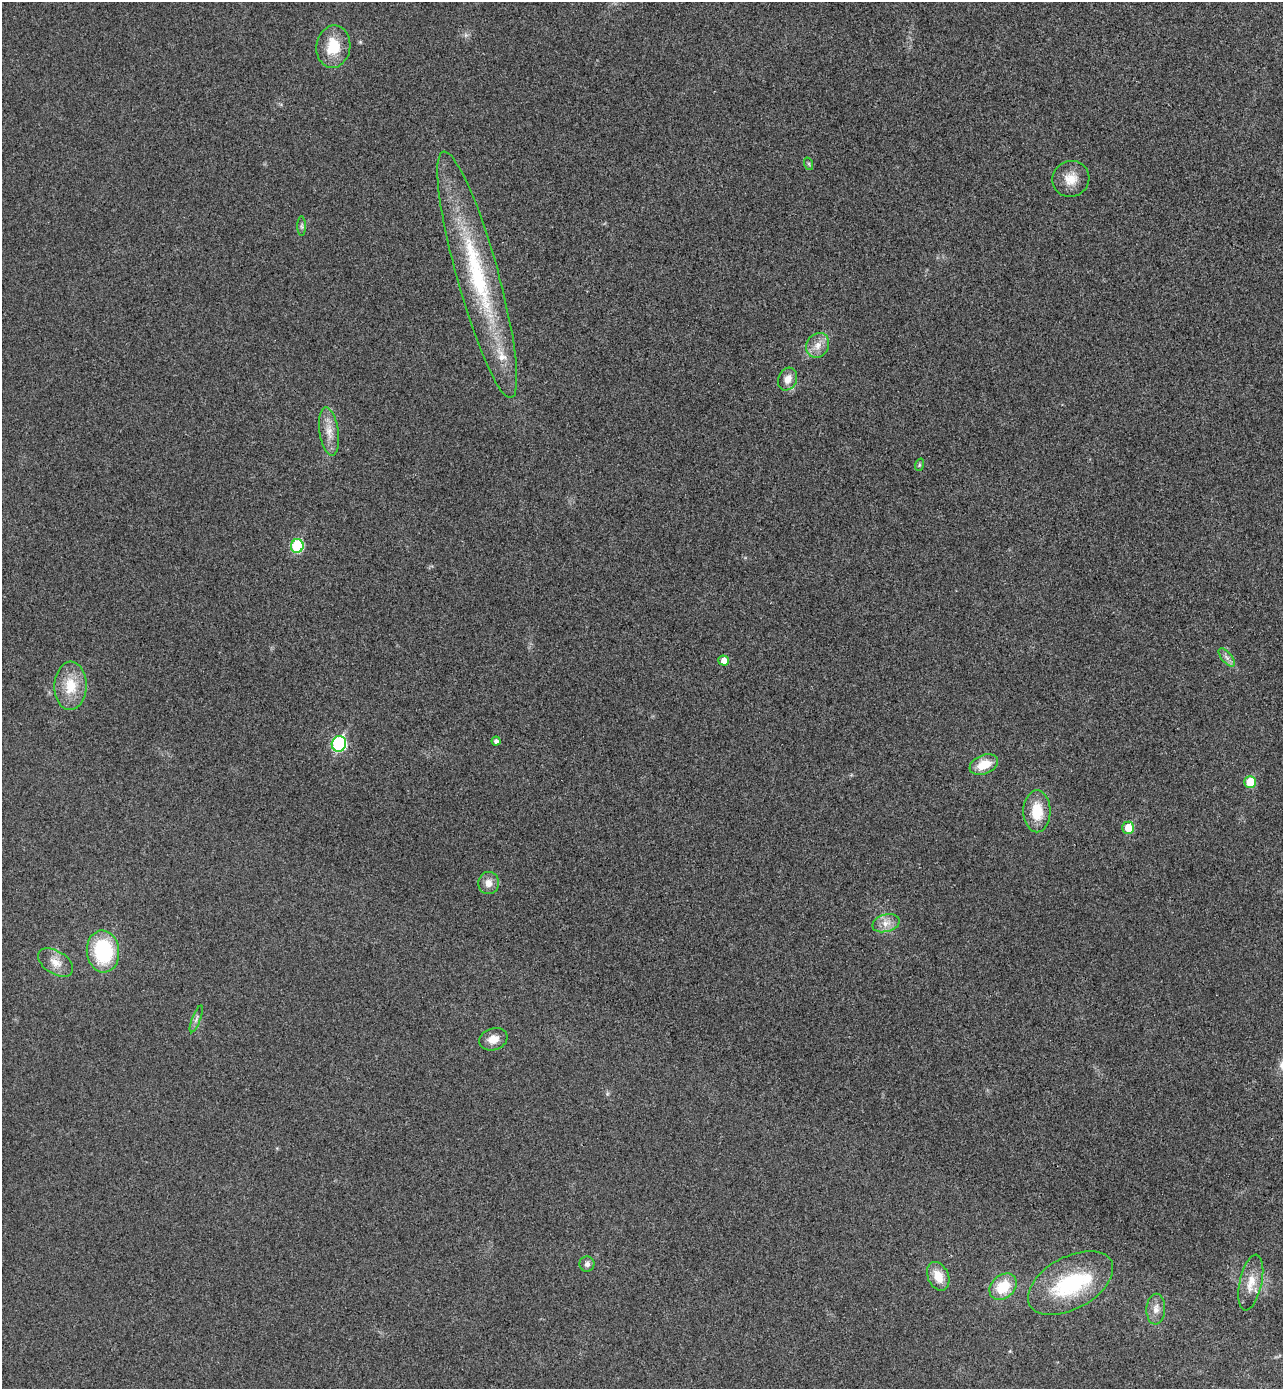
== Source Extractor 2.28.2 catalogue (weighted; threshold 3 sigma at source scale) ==
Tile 6 of 4 x 4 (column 2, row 2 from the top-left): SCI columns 1474-2754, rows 2804-4190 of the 5641 x 5604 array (HDU 1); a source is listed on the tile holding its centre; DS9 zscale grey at full resolution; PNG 1285 x 1391 px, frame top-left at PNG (2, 2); each listed source drawn as its Kron ellipse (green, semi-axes under 4 px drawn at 4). Shown black and unused: <1% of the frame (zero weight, under 3 of 4 exposures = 6% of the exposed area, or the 3 px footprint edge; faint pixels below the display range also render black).
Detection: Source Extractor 2.28.2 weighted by HDU 2 'WHT'; one run over the whole footprint, this tile lists its part. Background 0.0198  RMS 0.0062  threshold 0.028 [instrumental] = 3 sigma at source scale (4.5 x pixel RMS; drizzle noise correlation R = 1.50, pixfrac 1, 0.05/0.05 arcsec/px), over >= 5 px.
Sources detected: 33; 2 inside a brighter listed object's ellipse — not listed separately; the other 31 listed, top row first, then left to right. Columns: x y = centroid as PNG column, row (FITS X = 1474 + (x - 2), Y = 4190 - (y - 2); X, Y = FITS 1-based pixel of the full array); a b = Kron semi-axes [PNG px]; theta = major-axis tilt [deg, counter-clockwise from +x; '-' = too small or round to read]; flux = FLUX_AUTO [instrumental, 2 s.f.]
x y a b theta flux
333 47 21 17 82 19
809 164 6 4 -72 0.86
1071 179 18 18 - 9.9
302 226 10 4 -90 1.3
477 274 128 21 -74 89
818 345 13 11 57 6.3
787 379 12 9 64 5.4
329 432 24 9 -82 8.4
919 465 6 4 72 0.89
297 546 7 6 - 43
1227 657 11 5 -51 2.5
724 660 5 5 - 5
71 686 24 16 88 17
496 741 4 4 - 1.9
339 744 8 7 - 80
984 764 15 9 22 13
1250 782 6 6 - 19
1037 811 21 13 90 17
1128 828 6 6 - 12
489 883 11 10 - 5.2
886 923 14 8 15 5.5
103 951 21 16 -84 52
56 962 19 11 -32 7.6
196 1019 14 4 69 2
493 1039 14 11 18 6.5
587 1264 7 7 - 2.5
938 1276 15 10 -65 10
1251 1282 28 11 78 11
1071 1283 46 26 29 52
1003 1287 15 11 42 18
1156 1309 15 9 87 4.9